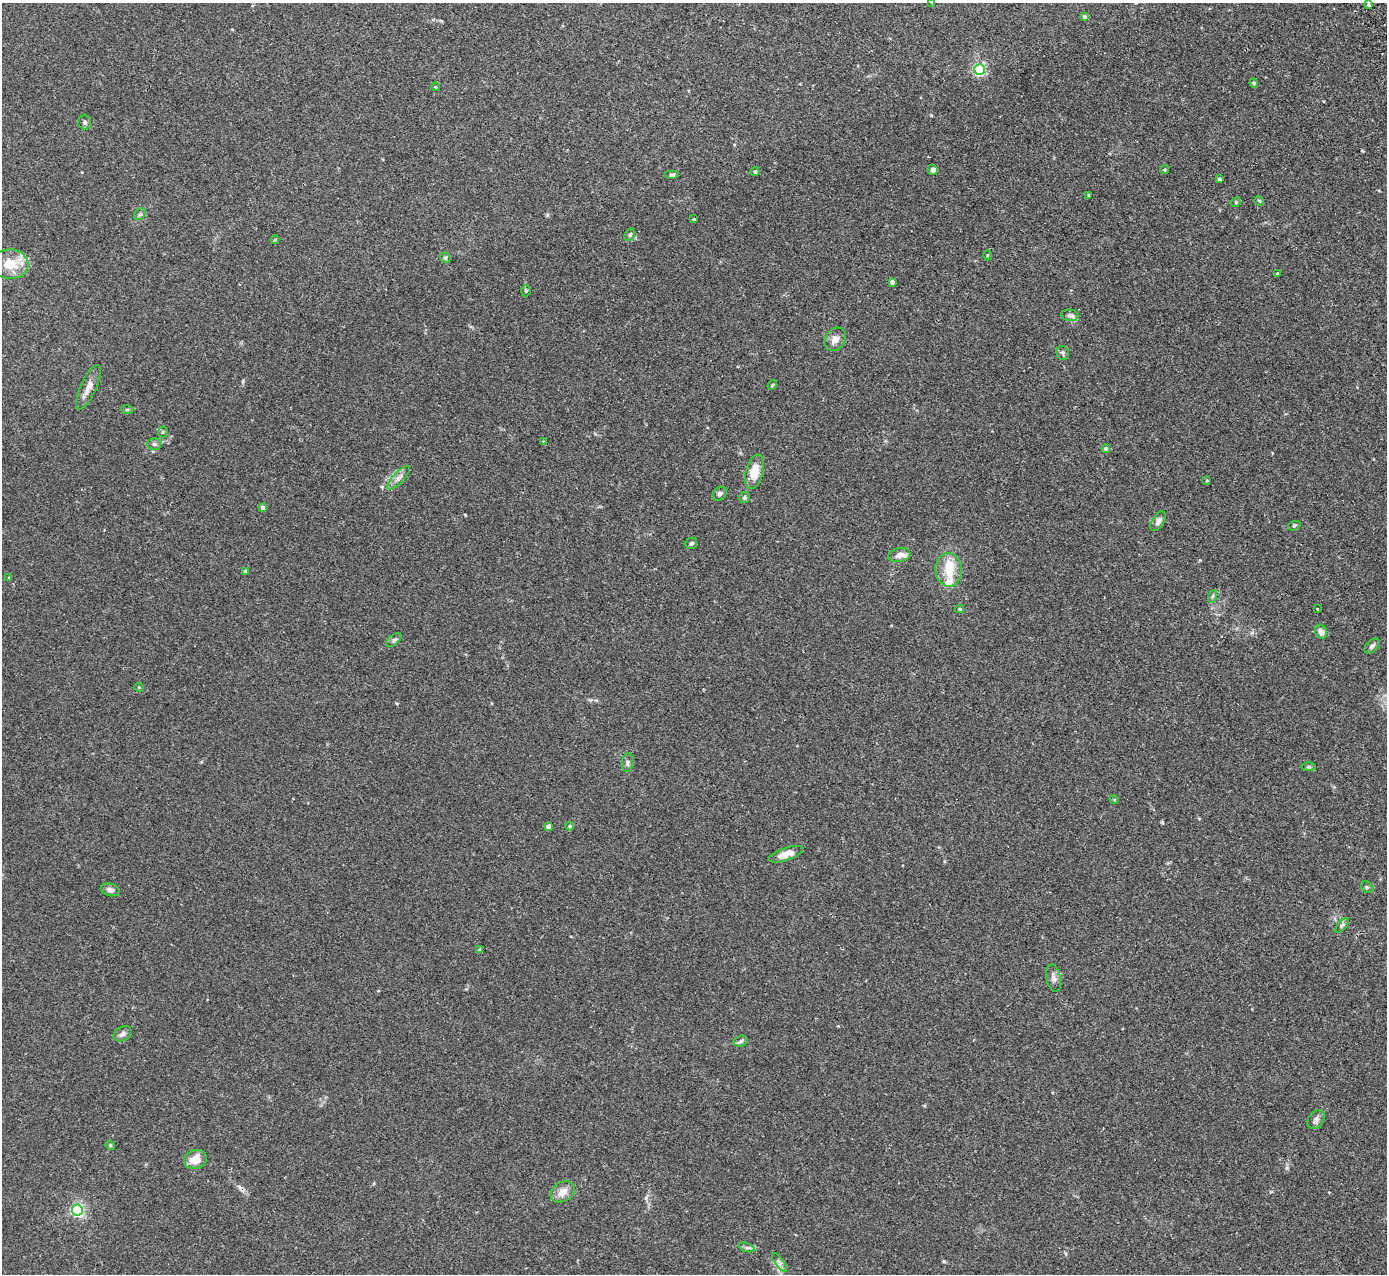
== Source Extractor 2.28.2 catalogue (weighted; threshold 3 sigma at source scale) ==
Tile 10 of 4 x 4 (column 2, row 3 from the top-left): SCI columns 1440-2824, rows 1453-2724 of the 5648 x 5578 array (HDU 1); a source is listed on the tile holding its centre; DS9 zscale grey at full resolution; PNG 1389 x 1276 px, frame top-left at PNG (2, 3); each listed source drawn as its Kron ellipse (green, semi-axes under 4 px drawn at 4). Shown black and unused: <1% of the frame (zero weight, under 2 of 3 exposures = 3% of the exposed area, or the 3 px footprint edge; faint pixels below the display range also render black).
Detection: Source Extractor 2.28.2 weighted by HDU 2 'WHT'; one run over the whole footprint, this tile lists its part. Background 0.0538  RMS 0.0051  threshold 0.0229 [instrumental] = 3 sigma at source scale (4.5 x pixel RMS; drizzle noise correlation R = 1.50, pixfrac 1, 0.05/0.05 arcsec/px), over >= 5 px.
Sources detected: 80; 1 inside a brighter object's white glare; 1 cosmic-ray / hot-pixel residue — neither listed nor drawn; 3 inside a brighter listed object's ellipse — not listed separately; the other 75 listed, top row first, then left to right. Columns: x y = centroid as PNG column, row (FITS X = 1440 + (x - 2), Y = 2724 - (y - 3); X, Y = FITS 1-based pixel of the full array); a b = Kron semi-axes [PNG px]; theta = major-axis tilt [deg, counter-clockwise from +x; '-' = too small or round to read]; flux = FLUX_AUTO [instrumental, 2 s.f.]
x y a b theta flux
932 3 3 2 - 0.32
1368 5 3 3 - 0.76
1084 16 4 4 - 1
980 69 5 5 - 68
1254 83 4 4 - 0.99
436 87 4 3 - 0.38
84 122 7 6 - 1.2
933 170 5 5 - 2
1165 170 4 4 - 0.57
755 172 4 4 - 0.88
672 175 7 4 0 0.9
1219 179 3 3 - 1.2
1089 195 3 2 - 0.39
1259 201 5 4 - 0.55
1236 202 5 4 - 0.53
140 214 6 5 - 0.95
694 219 3 3 - 0.65
630 235 6 4 51 0.86
275 240 4 3 - 0.48
987 255 5 3 - 0.47
445 258 5 5 - 0.72
10 264 18 14 -2 11
1277 273 4 3 - 0.55
892 282 4 4 - 2.1
526 291 5 4 - 0.83
1070 315 8 6 -7 1.5
835 339 12 9 54 3.6
1063 353 7 6 - 1
772 385 5 4 - 0.55
88 387 24 8 66 4.4
127 410 6 4 2 0.64
163 432 5 5 - 0.66
543 441 2 2 - 0.32
154 444 7 5 -2 1.1
1106 449 4 4 - 2.3
754 472 18 8 75 7.6
399 478 15 5 46 2.5
1207 481 3 2 - 0.41
720 494 8 6 45 1.4
745 497 5 5 - 0.8
263 508 4 4 - 2.9
1158 521 10 6 58 2.3
1294 526 6 4 19 0.7
691 543 6 5 - 0.99
899 555 11 7 11 3.2
949 570 16 13 -85 8.8
246 571 4 3 - 1.6
9 578 4 4 - 0.51
1213 596 6 4 71 0.71
960 609 4 4 - 0.54
1317 609 3 2 - 0.71
1321 632 7 5 -67 3.5
394 640 9 5 39 1
1372 646 9 5 44 1.4
139 687 4 4 - 0.48
628 763 9 6 82 1.4
1308 767 7 4 0 0.68
1114 799 4 3 - 0.35
548 826 4 4 - 3
570 826 4 4 - 0.9
786 854 18 6 19 5.9
1367 887 6 5 - 0.85
110 890 9 6 -14 1.7
1342 925 9 4 48 0.93
480 949 4 3 - 2.3
1053 978 14 7 -80 2.4
123 1034 10 7 29 1.7
741 1041 7 5 18 1.1
1316 1119 10 7 52 2.2
110 1145 5 3 - 0.46
195 1159 12 9 18 6.7
563 1192 13 9 31 4.6
77 1210 5 5 - 93
746 1247 8 3 -19 1
779 1262 11 4 -54 1.3
Isophote crosses this tile's border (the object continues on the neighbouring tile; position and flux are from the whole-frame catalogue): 1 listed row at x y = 932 3